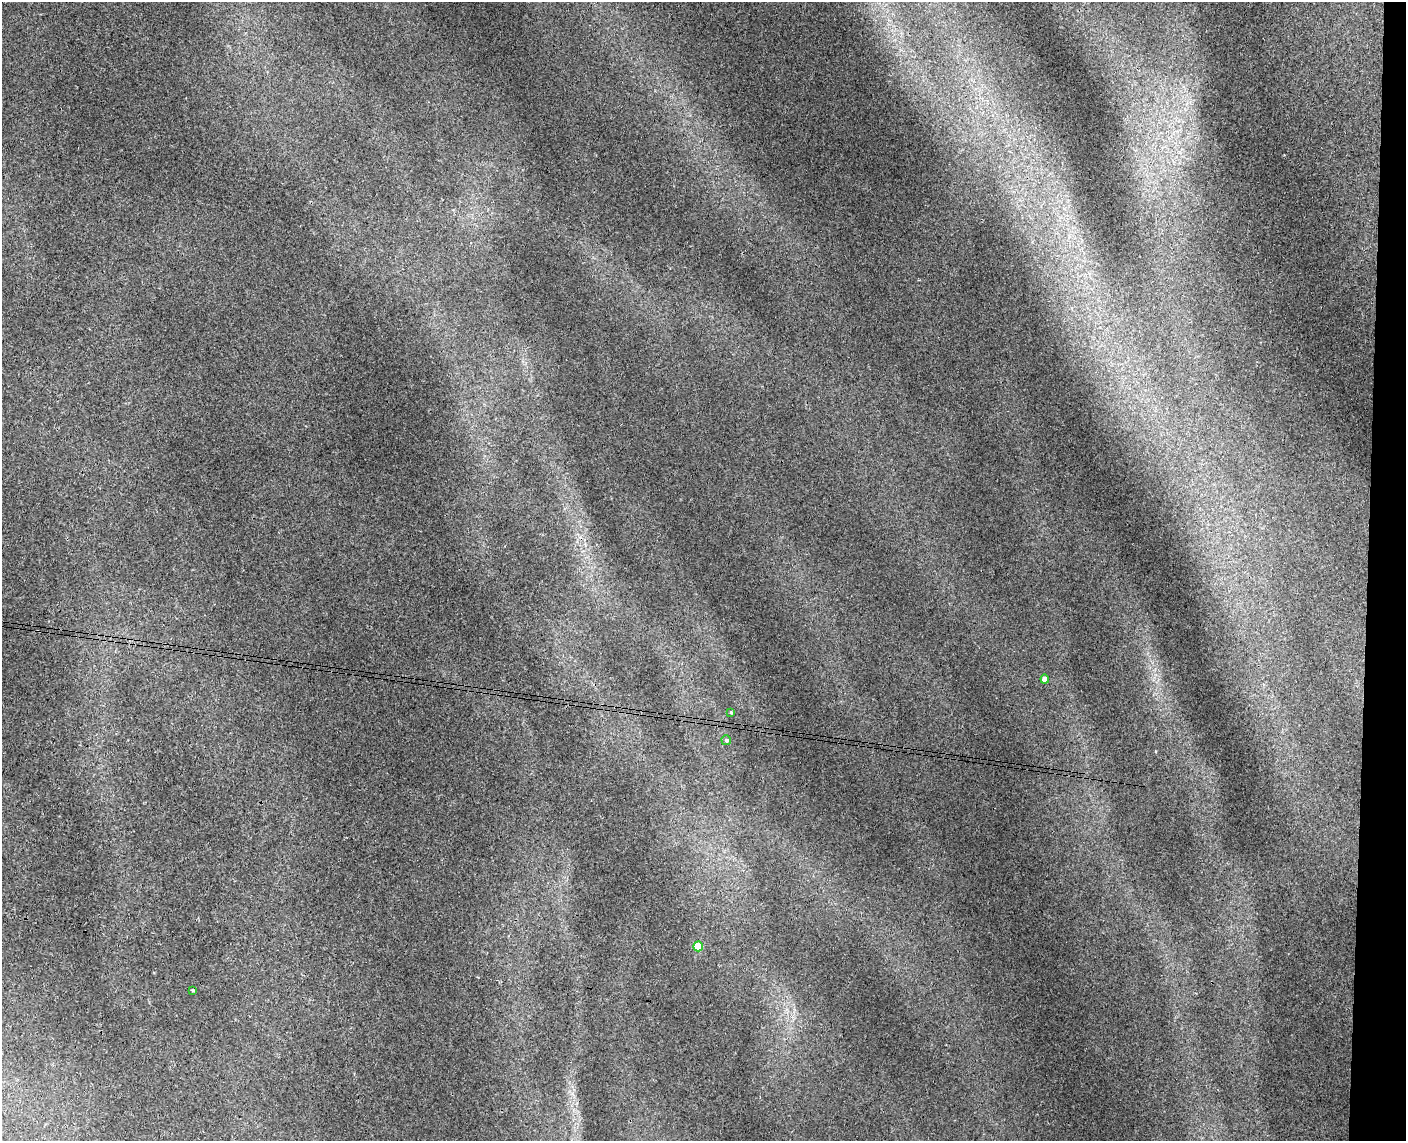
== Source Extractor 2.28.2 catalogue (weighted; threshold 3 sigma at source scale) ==
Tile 6 of 3 x 4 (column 3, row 2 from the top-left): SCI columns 2973-4376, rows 2292-3430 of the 4652 x 4579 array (HDU 1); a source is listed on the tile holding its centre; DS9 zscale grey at full resolution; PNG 1408 x 1143 px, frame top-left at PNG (2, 2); each listed source drawn as its Kron ellipse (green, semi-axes under 4 px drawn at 4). Shown black and unused: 3% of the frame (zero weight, under 3 of 4 exposures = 6% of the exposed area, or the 3 px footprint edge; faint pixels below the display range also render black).
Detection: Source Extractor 2.28.2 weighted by HDU 2 'WHT'; one run over the whole footprint, this tile lists its part. Background 0.00928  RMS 0.0036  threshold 0.0163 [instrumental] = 3 sigma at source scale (4.5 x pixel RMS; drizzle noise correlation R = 1.50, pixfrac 1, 0.05/0.05 arcsec/px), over >= 5 px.
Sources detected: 5; all 5 listed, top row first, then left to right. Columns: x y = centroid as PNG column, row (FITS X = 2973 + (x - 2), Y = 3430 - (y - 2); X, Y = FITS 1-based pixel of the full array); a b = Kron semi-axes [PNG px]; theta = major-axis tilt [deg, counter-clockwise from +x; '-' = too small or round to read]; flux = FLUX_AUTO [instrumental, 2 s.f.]
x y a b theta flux
1045 679 4 4 - 3.6
731 712 4 3 - 0.43
726 740 5 5 - 0.78
698 946 5 5 - 12
193 990 4 4 - 0.49